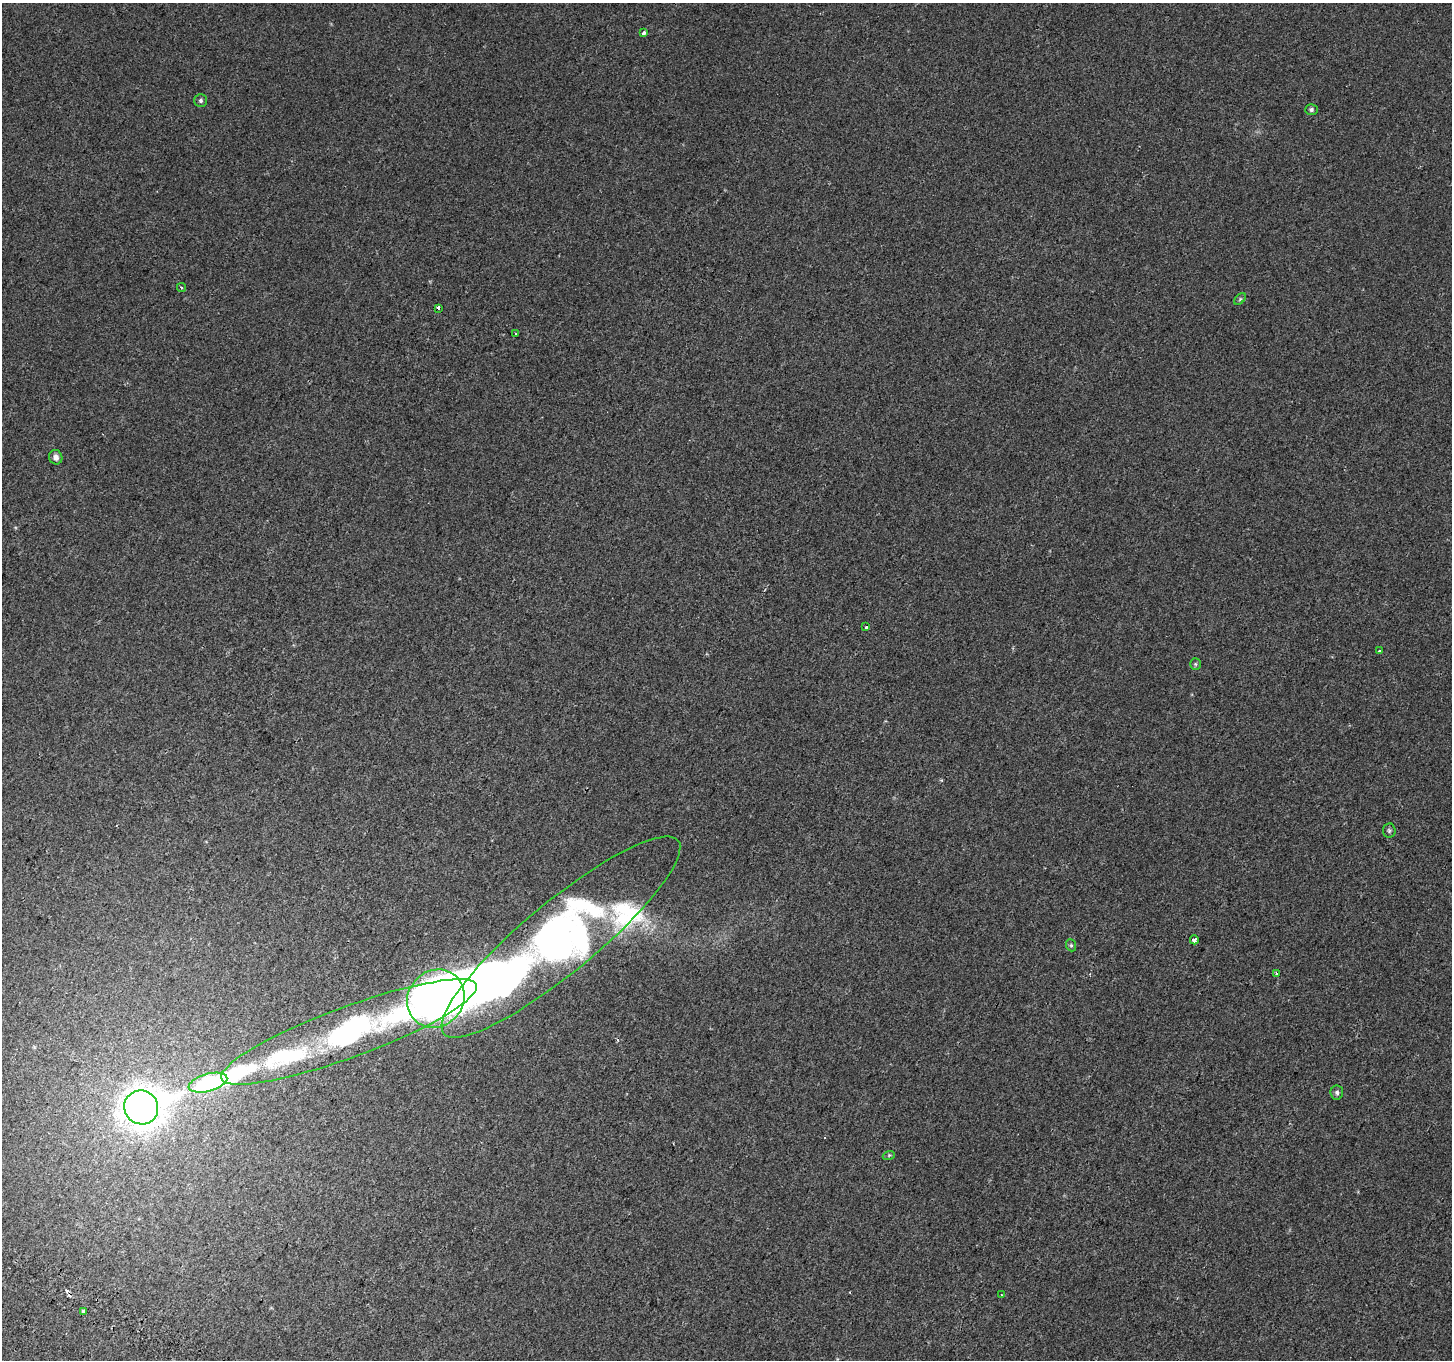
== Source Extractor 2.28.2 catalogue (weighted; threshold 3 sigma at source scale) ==
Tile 7 of 4 x 4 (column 3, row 2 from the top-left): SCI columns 2936-4385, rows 2967-4324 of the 5874 x 5999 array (HDU 1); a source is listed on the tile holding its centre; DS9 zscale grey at full resolution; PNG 1454 x 1362 px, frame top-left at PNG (2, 3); each listed source drawn as its Kron ellipse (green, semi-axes under 4 px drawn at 4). Shown black and unused: <1% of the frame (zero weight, under 2 of 3 exposures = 3% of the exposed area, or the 3 px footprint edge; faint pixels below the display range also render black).
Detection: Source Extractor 2.28.2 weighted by HDU 2 'WHT'; one run over the whole footprint, this tile lists its part. Background 7.47e-04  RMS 0.0039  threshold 0.0175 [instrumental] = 3 sigma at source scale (4.5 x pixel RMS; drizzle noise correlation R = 1.50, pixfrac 1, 0.0396/0.0396 arcsec/px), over >= 5 px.
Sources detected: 36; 3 inside a brighter object's white glare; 4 cosmic-ray / hot-pixel residue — neither listed nor drawn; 5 inside a brighter listed object's ellipse — not listed separately; the other 24 listed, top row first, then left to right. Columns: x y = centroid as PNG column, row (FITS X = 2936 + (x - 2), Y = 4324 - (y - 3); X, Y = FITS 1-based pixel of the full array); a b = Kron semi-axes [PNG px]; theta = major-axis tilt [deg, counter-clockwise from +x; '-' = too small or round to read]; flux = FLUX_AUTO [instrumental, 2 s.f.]
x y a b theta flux
643 33 4 3 - 3.9
201 100 6 6 - 0.89
1311 109 6 5 - 0.83
181 287 5 3 - 0.41
1240 299 7 4 45 0.62
438 308 3 3 - 1.5
516 334 3 2 - 0.46
56 457 7 6 - 1.9
866 627 3 3 - 1.8
1380 651 3 3 - 2.7
1195 664 6 5 - 0.63
1389 830 7 6 - 0.78
561 937 152 35 39 290
1194 940 4 4 - 1.8
1071 945 6 5 - 0.6
1276 973 3 3 - 0.6
436 999 30 27 49 400
349 1032 136 25 20 110
208 1083 20 8 15 49
1337 1093 7 6 - 0.98
141 1107 17 16 - 330
889 1155 6 4 19 0.48
1002 1295 3 2 - 0.27
83 1311 3 3 - 2.3
Overlapping masked pixels (flux is a lower limit): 1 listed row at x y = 561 937